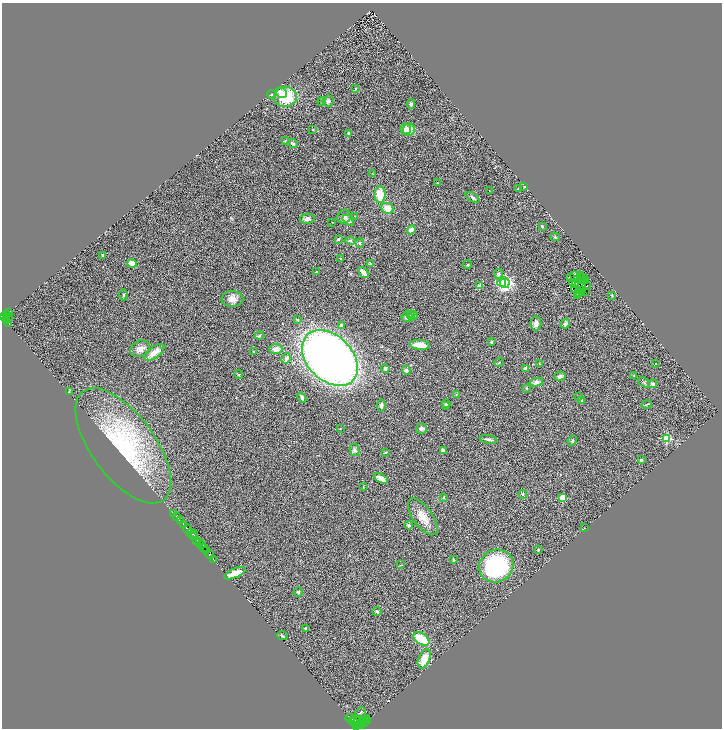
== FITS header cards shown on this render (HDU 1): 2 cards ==
NAXIS1  =                 1440
NAXIS2  =                 1452

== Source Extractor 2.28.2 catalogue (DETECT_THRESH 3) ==
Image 1440 x 1452 px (HDU 1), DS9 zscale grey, zoomed out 1/2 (1 PNG px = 2 x 2 image px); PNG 724 x 730 px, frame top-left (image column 1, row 1451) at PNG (2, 3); each listed source drawn as its Kron ellipse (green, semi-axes under 4 px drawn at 4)
Background 0.602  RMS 0.17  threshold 0.498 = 3 sigma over >= 5 px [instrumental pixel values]
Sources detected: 191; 26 cannot appear on this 1/2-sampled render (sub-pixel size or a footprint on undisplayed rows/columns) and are neither listed nor drawn; the other 165 listed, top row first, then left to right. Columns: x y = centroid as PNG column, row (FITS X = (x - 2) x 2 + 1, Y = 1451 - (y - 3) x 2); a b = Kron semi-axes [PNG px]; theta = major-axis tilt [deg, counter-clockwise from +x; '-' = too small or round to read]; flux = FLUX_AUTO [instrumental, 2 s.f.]
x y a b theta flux
356 89 4 2 - 25
281 93 6 5 - 240
272 94 4 3 - 36
285 97 12 10 7 1200
322 101 4 3 - 31
328 101 6 5 - 86
411 104 5 4 - 80
405 129 5 5 - 200
313 130 3 2 - 16
409 130 6 6 - 240
349 134 4 3 - 78
285 141 4 3 - 23
293 143 5 3 - 64
373 174 3 2 - 9.7
438 183 3 2 - 18
524 187 2 2 - 18
518 189 3 3 - 30
489 190 2 1 - 8.5
380 195 8 5 87 560
473 197 8 3 -33 64
387 208 6 5 - 360
355 216 2 2 - 11
344 217 7 6 - 120
307 219 7 5 9 130
348 220 6 4 -38 160
332 222 2 1 - 11
542 226 2 2 - 130
411 230 4 3 - 210
555 237 5 3 - 44
338 239 3 3 - 47
350 241 5 4 - 58
360 243 4 4 - 41
103 255 3 2 - 65
341 258 3 2 - 39
132 263 5 4 - 320
371 264 4 3 - 54
468 265 4 3 - 34
316 272 3 2 - 21
363 272 6 3 -47 210
498 274 5 4 - 100
574 275 2 2 - 84
580 276 2 2 - 230
584 277 2 1 - 17
570 278 2 1 - 7.3
581 278 2 1 - 8.7
577 279 2 1 - 26
583 280 2 1 - 21
585 280 2 2 - 52
502 282 4 4 - 520
505 283 5 5 - 4300
573 283 2 1 - 27
575 285 3 1 - 30
479 286 4 4 - 120
587 286 4 2 - 35
582 287 3 1 - 8.6
574 289 2 1 - 11
582 291 2 1 - 17
579 292 2 1 - 9.6
585 292 2 1 - 4.6
578 293 2 1 - 13
123 295 6 3 -89 35
577 296 3 1 - 2.3
612 296 4 3 - 29
232 299 11 8 -1 250
9 312 3 2 - 5.3
6 314 3 1 - 98
411 315 4 4 - 76
414 315 4 3 - 32
4 317 2 2 - 91
9 317 3 2 - 33
407 317 5 5 - 170
298 320 4 3 - 32
6 321 2 2 - 110
8 323 3 2 - 330
536 323 7 5 87 130
565 324 5 4 - 74
342 326 2 2 - 330
259 336 5 4 - 39
491 342 3 3 - 46
420 345 10 5 -5 370
140 349 10 8 27 210
276 349 7 5 1 210
154 352 11 5 37 240
253 352 2 2 - 14
330 358 32 22 -44 23000
286 359 5 3 - 140
499 362 5 2 - 27
539 364 3 3 - 28
656 364 3 2 - 15
525 368 3 3 - 82
385 369 4 3 - 62
406 370 4 4 - 92
239 375 4 3 - 27
560 376 6 4 17 110
634 376 3 2 - 19
536 382 7 4 14 120
644 382 7 2 -34 37
653 384 4 3 - 98
527 388 3 3 - 22
69 391 4 2 - 20
456 394 3 2 - 18
579 396 2 2 - 42
302 398 6 3 -62 71
582 400 3 3 - 29
446 404 3 2 - 24
647 404 5 1 - 23
445 405 3 3 - 34
381 406 6 4 81 130
340 428 2 2 - 18
421 428 5 5 - 74
666 438 3 3 - 1900
489 439 9 3 -12 86
572 441 5 4 - 44
123 446 68 32 -54 4400
355 450 6 5 - 95
443 450 4 2 - 100
386 452 3 3 - 19
641 460 2 2 - 110
381 478 8 4 -28 210
363 487 3 1 - 15
523 494 4 4 - 49
444 497 3 3 - 29
563 498 3 3 - 840
174 513 3 2 - 160
176 516 2 2 - 630
423 517 21 9 -54 480
180 521 3 2 - 150
183 524 3 1 - 210
409 525 4 4 - 67
585 528 2 1 - 7.5
187 529 4 2 - 2400
192 534 5 2 - 600
195 534 3 1 - 240
194 537 3 2 - 510
197 540 3 2 - 820
200 543 2 2 - 150
201 545 2 2 - 300
203 548 2 1 - 240
538 550 3 3 - 25
206 551 3 2 - 50
210 555 4 2 - 1800
214 560 3 1 - 98
453 560 3 3 - 35
401 565 4 2 - 20
496 566 17 16 - 3600
235 573 11 4 23 370
298 592 4 4 - 49
377 611 4 3 - 47
306 628 3 3 - 54
282 636 5 3 - 45
421 639 9 5 -32 930
424 659 10 5 67 490
361 712 6 3 38 40
350 718 4 2 - 980
367 718 2 1 - 550
363 720 4 1 - 490
365 720 2 2 - 420
368 720 4 1 - 390
353 721 5 3 - 2000
356 721 6 2 -90 1700
358 721 4 3 - 920
365 722 2 1 - 460
361 724 4 3 - 380
357 726 2 2 - 430
359 726 3 2 - 130
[26 sub-pixel or undisplayed-footprint detections neither listed nor drawn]